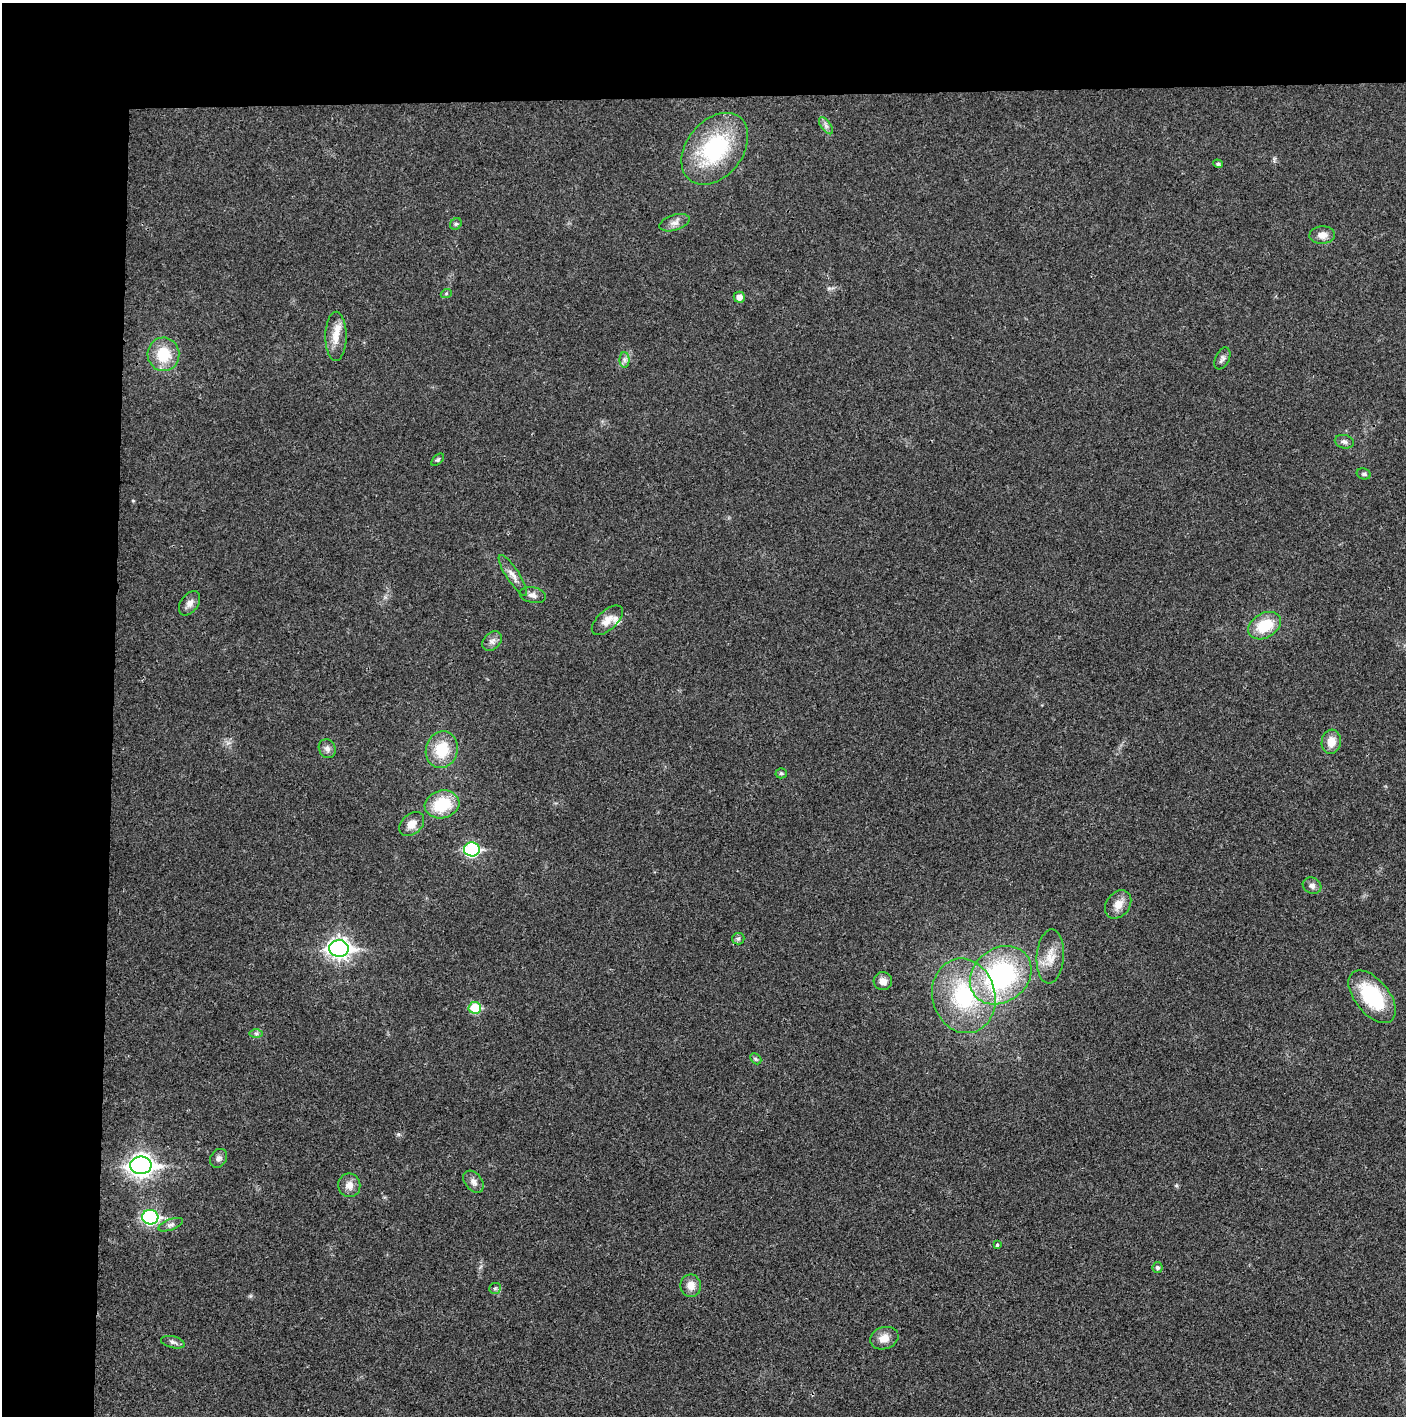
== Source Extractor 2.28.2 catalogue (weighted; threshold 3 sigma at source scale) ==
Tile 1 of 3 x 3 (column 1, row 1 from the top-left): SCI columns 4-1407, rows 2831-4244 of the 4218 x 4244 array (HDU 1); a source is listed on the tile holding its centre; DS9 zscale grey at full resolution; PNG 1408 x 1418 px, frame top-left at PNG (2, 3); each listed source drawn as its Kron ellipse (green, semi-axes under 4 px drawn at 4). Shown black and unused: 14% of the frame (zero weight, under 3 of 4 exposures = <1% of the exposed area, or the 3 px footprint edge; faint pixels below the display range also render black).
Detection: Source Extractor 2.28.2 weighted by HDU 2 'WHT'; one run over the whole footprint, this tile lists its part. Background 0.0196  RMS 0.0051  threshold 0.0229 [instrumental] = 3 sigma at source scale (4.5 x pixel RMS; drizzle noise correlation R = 1.50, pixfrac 1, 0.05/0.05 arcsec/px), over >= 5 px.
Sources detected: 53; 1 inside a brighter listed object's ellipse — not listed separately; the other 52 listed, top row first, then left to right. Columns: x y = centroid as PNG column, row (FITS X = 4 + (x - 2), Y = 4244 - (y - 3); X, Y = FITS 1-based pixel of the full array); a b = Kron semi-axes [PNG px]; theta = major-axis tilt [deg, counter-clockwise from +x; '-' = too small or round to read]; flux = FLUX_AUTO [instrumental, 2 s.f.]
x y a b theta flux
826 126 10 5 -54 1.7
715 149 40 28 51 49
1218 164 5 4 - 0.93
674 223 15 7 17 3.2
456 224 6 5 - 0.92
1322 235 13 9 3 4.1
446 294 6 3 20 0.61
739 297 5 5 - 3.3
336 336 24 10 90 7.7
163 354 17 16 - 15
1222 358 11 7 65 1.8
624 360 7 5 -89 1.6
1344 442 9 6 -13 1.7
438 460 7 4 44 0.9
1364 474 7 5 -13 1
513 575 24 6 -57 3.9
533 595 13 8 -11 2.7
190 603 13 8 54 2.9
607 620 19 9 43 4.9
1265 626 17 12 30 16
492 641 11 8 45 2.4
1331 742 12 9 82 6.3
327 749 10 8 -64 2.4
442 750 19 16 74 16
781 773 5 5 - 0.85
442 804 17 13 14 20
412 824 14 10 42 4.8
472 849 8 7 - 70
1312 886 9 7 -28 2.2
1118 904 15 11 53 5.3
738 939 6 5 - 1
339 948 10 8 -3 270
1050 956 27 13 86 8.8
1001 975 33 27 38 77
883 981 9 9 - 3.6
964 996 37 31 -76 47
1372 997 31 17 -51 33
475 1008 6 6 - 18
256 1033 7 4 0 1.1
756 1059 6 4 -45 0.88
219 1158 10 8 56 1.9
141 1165 11 8 0 330
473 1182 12 8 -49 2.6
349 1185 12 11 - 4
150 1217 8 7 - 81
171 1225 13 5 21 1.9
997 1245 4 3 - 0.76
1157 1268 5 5 - 1.4
691 1286 11 10 - 4.6
495 1288 6 5 - 1
884 1338 14 11 17 5.3
173 1342 12 5 -13 1.8